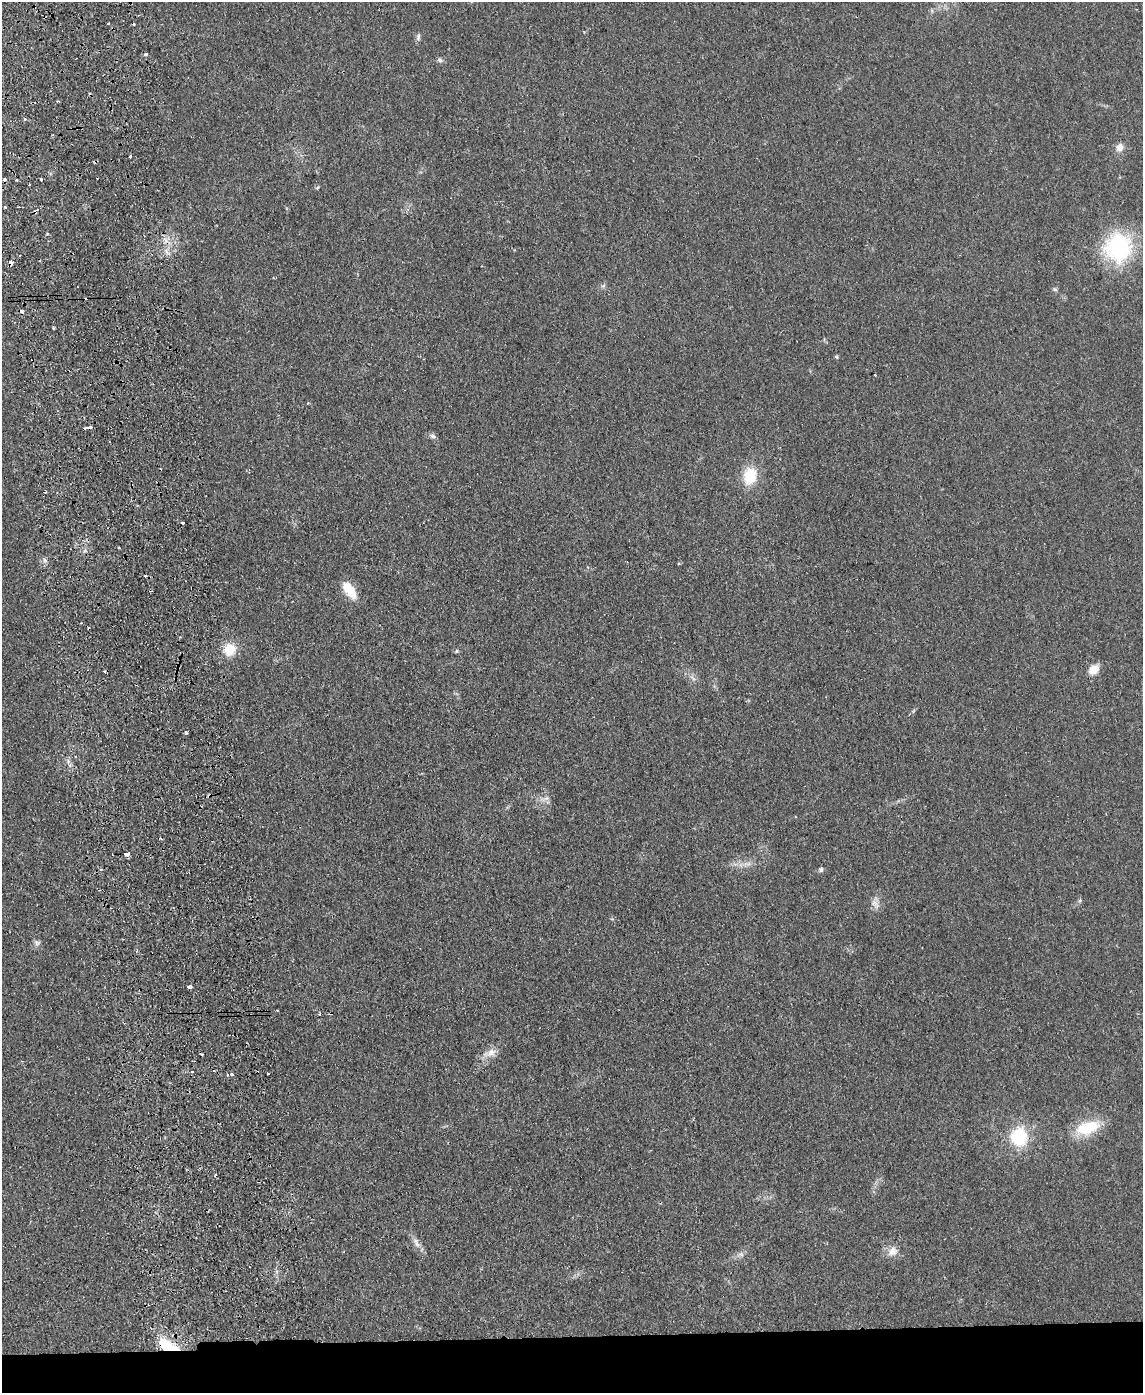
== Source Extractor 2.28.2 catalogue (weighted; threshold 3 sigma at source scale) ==
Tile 11 of 4 x 3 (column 3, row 3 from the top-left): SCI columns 2343-3483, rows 244-1634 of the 4682 x 4559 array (HDU 1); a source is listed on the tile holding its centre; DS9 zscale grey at full resolution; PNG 1145 x 1395 px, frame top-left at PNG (2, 2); no overlay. Shown black and unused: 4% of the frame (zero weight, under 2 of 3 exposures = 3% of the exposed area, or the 3 px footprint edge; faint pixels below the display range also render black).
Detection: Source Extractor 2.28.2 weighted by HDU 2 'WHT'; one run over the whole footprint, this tile lists its part. Background 0.0304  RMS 0.0045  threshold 0.0205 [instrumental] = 3 sigma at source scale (4.5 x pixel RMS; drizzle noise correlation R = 1.50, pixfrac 1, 0.05/0.05 arcsec/px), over >= 5 px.
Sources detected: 58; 9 cosmic-ray / hot-pixel residue — not listed; the other 49 listed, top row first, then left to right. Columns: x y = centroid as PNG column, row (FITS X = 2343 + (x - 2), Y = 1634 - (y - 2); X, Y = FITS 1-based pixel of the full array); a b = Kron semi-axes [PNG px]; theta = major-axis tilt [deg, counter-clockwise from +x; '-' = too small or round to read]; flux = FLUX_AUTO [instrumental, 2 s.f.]
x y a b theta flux
418 37 10 5 83 1.2
146 54 4 3 - 1.1
440 60 7 6 - 1
25 119 4 3 - 0.86
52 135 3 2 - 0.4
1120 148 10 8 77 3
130 156 4 3 - 1.1
4 179 3 3 - 1.9
41 180 3 3 - 1.6
29 184 3 2 - 0.45
317 188 5 4 - 0.53
5 207 3 3 - 0.94
1118 247 12 11 - 100
11 262 4 3 - 2.4
603 286 7 4 19 0.75
1055 289 7 4 -2 0.67
53 328 3 3 - 0.75
836 357 6 4 -46 0.53
875 375 3 3 - 0.55
88 428 8 3 3 15
433 436 8 6 -18 1.3
750 476 17 13 77 15
45 492 3 2 - 0.55
183 523 3 3 - 2.2
145 576 3 3 - 2.4
350 590 20 10 -54 10
230 649 14 13 - 9.1
456 651 6 5 - 0.66
1093 669 13 10 37 4.5
186 733 3 3 - 2.6
546 799 10 4 9 1.5
126 854 4 3 - 29
821 870 6 5 - 1.1
1080 900 6 4 47 0.65
875 903 15 8 -53 2.6
37 943 9 7 -15 1.3
189 987 4 3 - 3.4
319 1014 3 3 - 0.7
490 1053 21 9 20 4.2
192 1072 3 3 - 0.62
267 1073 3 3 - 0.98
232 1074 3 3 - 1.8
227 1075 3 2 - 0.39
1087 1128 30 15 18 16
1019 1137 22 21 - 20
416 1242 16 6 -61 2.9
892 1251 13 11 50 4
741 1254 7 5 -43 1
168 1346 23 11 -27 16
Overlapping masked pixels (flux is a lower limit): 2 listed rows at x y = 11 262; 168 1346